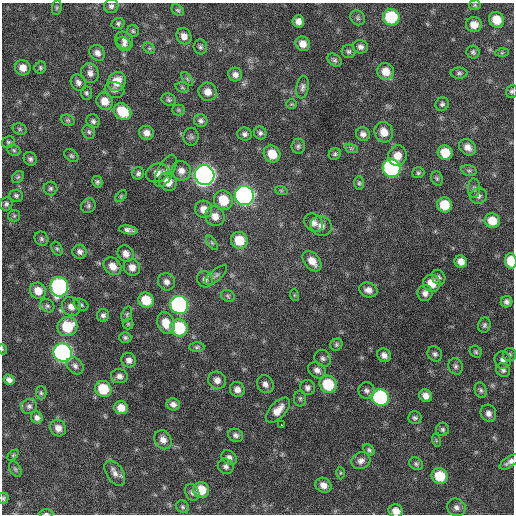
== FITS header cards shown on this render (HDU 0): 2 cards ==
NAXIS1  =                  512 / Axis length
NAXIS2  =                  512 / Axis length

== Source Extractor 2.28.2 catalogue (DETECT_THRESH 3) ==
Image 512 x 512 px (HDU 0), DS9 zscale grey, 1 PNG px = 1 image px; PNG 516 x 516 px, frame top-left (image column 1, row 512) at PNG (2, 3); each listed source drawn as its Kron ellipse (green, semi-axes under 4 px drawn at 4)
Background 342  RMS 19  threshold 58.3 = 3 sigma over >= 5 px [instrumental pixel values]
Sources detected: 194; all 194 listed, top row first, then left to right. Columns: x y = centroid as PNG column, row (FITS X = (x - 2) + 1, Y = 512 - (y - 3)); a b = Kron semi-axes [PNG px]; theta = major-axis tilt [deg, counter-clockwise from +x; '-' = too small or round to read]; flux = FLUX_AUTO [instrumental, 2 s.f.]
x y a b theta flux
475 5 5 5 - 1800
111 6 7 7 - 3900
57 7 7 5 83 2000
178 10 7 5 -41 2600
391 17 8 8 - 71000
358 18 8 7 - 3100
496 20 8 7 - 23000
298 21 6 6 - 7700
118 23 6 5 - 2800
474 25 8 7 - 14000
133 31 6 6 - 2200
184 36 8 7 - 8100
124 40 9 8 - 6200
124 44 8 6 -43 4400
303 44 7 7 - 11000
200 47 7 6 - 3200
360 47 7 6 - 5000
149 48 6 5 - 2200
348 51 7 6 - 3300
473 52 7 6 - 3000
97 53 8 7 - 7000
502 53 6 4 2 1900
334 60 8 5 -37 3100
23 68 8 7 - 11000
40 68 6 5 - 2500
386 71 9 8 - 17000
90 73 10 9 - 7700
459 73 8 5 0 3000
235 74 7 7 - 5900
187 79 8 4 -54 2100
117 81 10 8 63 21000
78 83 9 7 -56 5300
182 87 7 5 -17 2100
302 87 11 6 81 4800
115 90 10 8 -17 4400
512 91 7 5 67 2600
208 92 9 8 - 11000
86 93 7 5 -85 2700
169 100 7 6 - 2900
105 101 9 8 - 15000
292 104 5 4 - 1600
442 104 7 6 - 3400
178 110 6 5 - 2100
123 112 9 7 -42 39000
68 120 7 5 -20 2400
93 121 7 6 - 3500
201 121 7 6 - 3900
20 129 7 5 -22 2600
89 132 7 6 - 2700
384 132 10 9 - 16000
146 133 7 7 - 8200
260 133 6 6 - 3400
245 134 7 6 - 4300
363 134 7 6 - 5500
191 137 9 7 89 3400
8 142 6 5 - 2300
298 146 7 6 - 3400
468 147 9 7 -38 9200
351 148 7 4 -19 2400
14 150 7 5 -23 2400
445 153 7 7 - 24000
272 154 9 8 - 24000
335 154 6 5 - 2400
71 156 8 5 -39 2600
397 156 10 9 - 14000
30 159 7 6 - 3500
392 168 9 8 - 240000
166 171 17 8 62 7400
181 171 10 9 - 9700
469 171 8 5 -15 2900
138 173 6 6 - 3500
157 173 12 9 22 8900
418 173 6 5 - 2400
205 175 10 9 - 880000
18 177 7 5 44 2400
437 178 7 5 -69 2500
97 182 6 5 - 2600
168 182 9 8 - 17000
359 183 7 5 89 2300
50 188 7 7 - 3100
474 188 10 6 -89 3900
281 190 6 4 -19 1800
16 196 7 6 - 2900
121 196 7 4 46 2200
244 196 10 9 - 500000
478 196 8 8 - 4800
223 200 10 9 - 35000
6 204 7 6 - 3100
444 205 7 7 - 32000
88 206 8 6 53 3200
204 209 9 8 - 11000
14 216 6 5 - 2200
215 216 10 9 - 12000
492 221 8 7 - 20000
313 223 10 8 -40 7900
321 226 10 9 - 8400
128 230 9 4 -10 5400
41 239 7 6 - 3200
239 240 9 8 - 30000
212 243 8 4 -54 2200
57 249 7 5 -62 2300
80 252 7 7 - 5100
126 254 8 7 - 8400
312 261 11 7 -50 14000
511 261 8 5 -85 33000
461 262 6 6 - 9800
113 266 10 8 -44 12000
132 267 8 8 - 10000
216 275 14 5 40 4200
439 277 8 6 -61 3600
205 279 8 7 - 4900
166 282 9 8 - 6900
432 283 9 8 - 21000
59 287 10 9 - 240000
368 290 9 7 -17 7600
38 291 8 7 - 15000
425 293 8 7 - 6800
294 295 6 4 -72 1500
228 296 7 5 -30 2600
146 300 8 7 - 31000
507 302 6 5 - 4100
81 305 8 5 -27 2800
179 305 9 8 - 320000
47 306 7 6 - 3400
71 307 10 9 - 9800
127 314 8 5 71 2400
103 315 6 6 - 4200
166 323 11 8 -67 21000
128 324 5 5 - 1800
484 325 8 6 74 3200
67 327 10 9 - 43000
179 328 9 8 - 74000
125 337 6 5 - 2700
336 345 6 5 - 2500
197 347 7 5 1 2600
2 349 5 3 - 1000
476 352 6 5 - 2400
63 353 9 9 - 430000
435 354 8 7 - 3900
509 354 6 6 - 2800
384 355 7 6 - 6700
323 358 9 7 -51 4500
129 360 7 7 - 6500
503 360 9 8 - 6000
75 366 10 7 -46 5000
456 366 8 7 - 4000
317 370 9 7 -36 6400
503 370 7 6 - 3800
119 376 8 7 - 5900
9 380 6 5 - 5700
217 380 9 8 - 8100
265 384 9 8 - 6500
328 384 9 8 - 53000
307 388 7 7 - 5100
103 389 8 7 - 42000
237 390 7 7 - 8000
366 390 8 8 - 4900
481 390 8 6 -70 3200
41 393 6 5 - 2500
426 396 7 6 - 8600
380 397 9 8 - 150000
300 398 8 6 89 3100
173 404 7 6 - 5300
29 406 8 7 - 4500
121 408 7 6 - 14000
278 410 15 8 47 15000
488 413 9 7 -65 6300
37 417 6 5 - 4700
415 418 6 6 - 3100
281 425 3 2 - 1800
58 428 8 7 - 9200
443 429 6 6 - 3000
236 435 7 6 - 4400
163 440 10 8 -59 10000
436 440 6 4 -73 1700
369 450 6 5 - 2700
13 455 6 4 45 1700
229 457 8 6 -36 5400
361 461 10 8 25 6200
510 462 11 5 32 5800
416 464 7 6 - 2800
226 466 8 7 - 4500
15 469 8 5 -60 2600
115 473 14 8 -56 8400
340 473 6 4 89 1800
440 476 8 7 - 40000
323 485 8 7 - 9600
201 490 8 7 - 27000
192 492 9 6 -64 4200
3 498 5 5 - 2100
183 507 7 6 - 2600
456 507 9 8 - 5800
396 511 7 6 - 11000
46 514 7 3 0 2000
At the frame edge (FLAGS 8, measured only in part): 7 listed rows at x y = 512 91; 511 261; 2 349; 510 462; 3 498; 396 511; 46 514